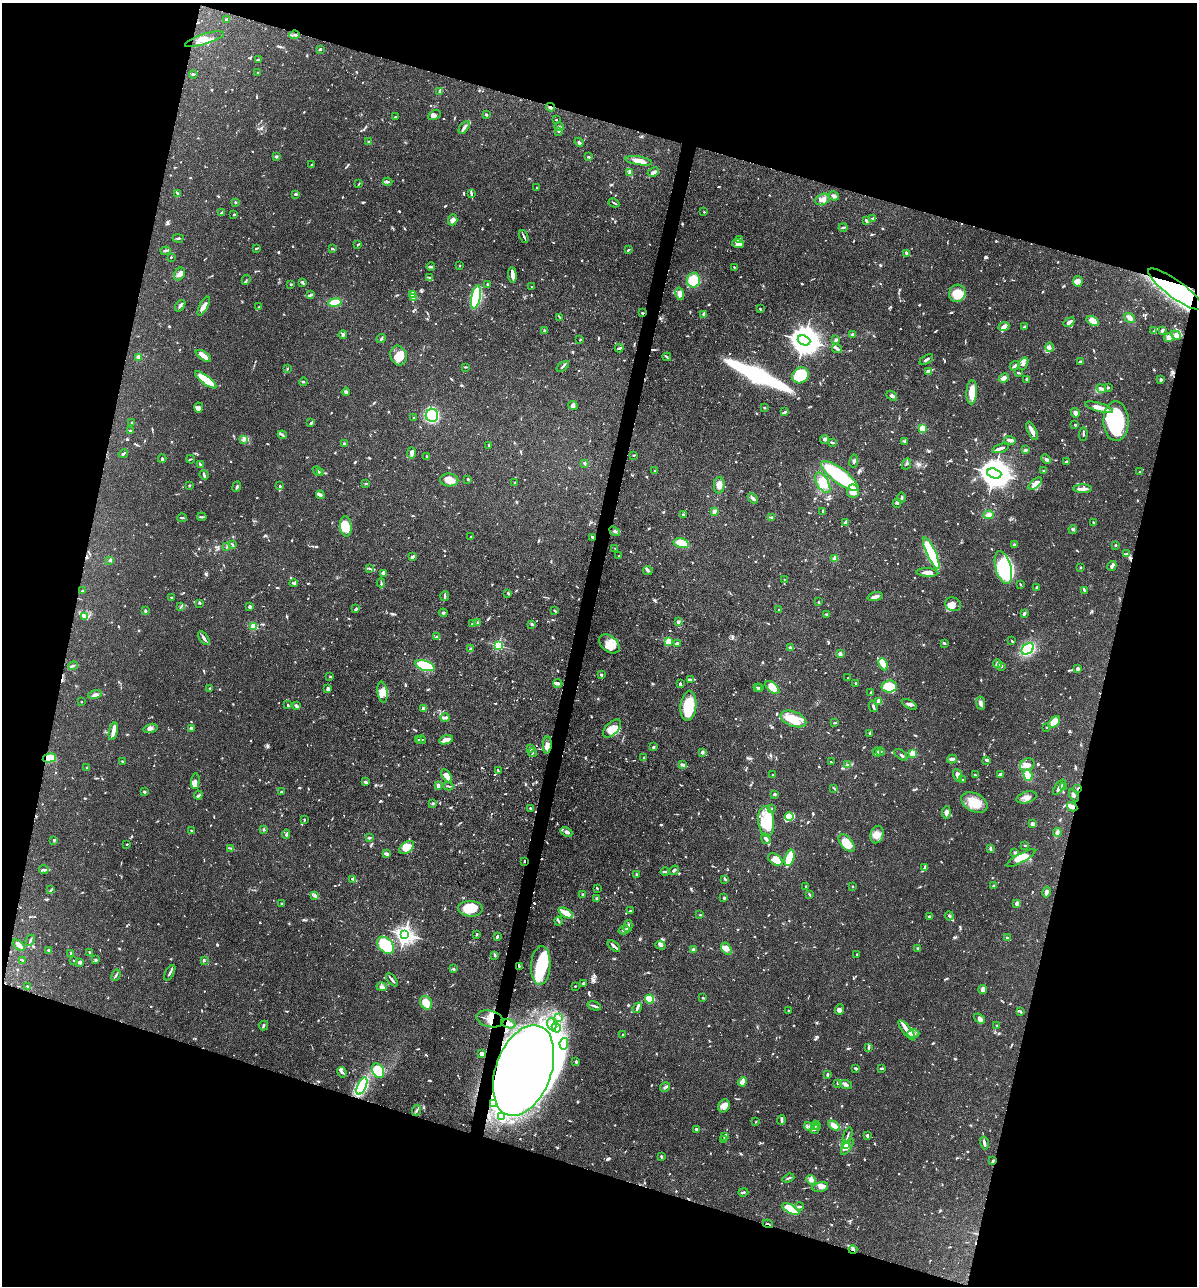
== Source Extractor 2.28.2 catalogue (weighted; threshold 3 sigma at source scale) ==
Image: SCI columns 250-5028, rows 2-5134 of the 5155 x 5135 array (HDU 1 of 3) = the unmasked area's bounding box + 8 px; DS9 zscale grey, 4 x 4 block average (1 PNG px = mean of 4 x 4 image px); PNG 1199 x 1288 px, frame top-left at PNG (2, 3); each listed source drawn as its Kron ellipse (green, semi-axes under 4 px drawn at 4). Shown black and unused: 34% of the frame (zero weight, under 3 of 4 exposures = <1% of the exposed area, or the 3 px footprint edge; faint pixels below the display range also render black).
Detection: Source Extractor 2.28.2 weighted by HDU 2 'WHT'. Background 0.102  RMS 0.0038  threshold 0.0169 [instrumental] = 3 sigma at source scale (4.5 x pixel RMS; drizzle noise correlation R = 1.50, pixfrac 1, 0.05/0.05 arcsec/px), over >= 5 px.
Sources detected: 1475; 4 too faint to see at this stretch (4 x 4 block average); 28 inside a brighter object's white glare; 7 cosmic-ray / hot-pixel residue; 1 long thin detection or spike segment (spike, bleed or trail) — neither listed nor drawn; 51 coinciding with a brighter row at this scale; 135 inside a brighter listed object's ellipse — not listed separately; of the other 1249, all 500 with FLUX_AUTO >= 2.13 (the completeness limit of this list) listed and drawn (749 fainter detections not listed), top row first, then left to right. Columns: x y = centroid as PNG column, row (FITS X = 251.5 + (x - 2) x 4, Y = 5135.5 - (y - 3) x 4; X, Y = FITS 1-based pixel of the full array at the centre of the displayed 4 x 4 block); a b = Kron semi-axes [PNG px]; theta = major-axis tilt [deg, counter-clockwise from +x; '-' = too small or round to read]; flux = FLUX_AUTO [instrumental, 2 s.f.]
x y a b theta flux
227 20 2 2 - 8.1
294 35 5 2 - 3.7
204 39 20 5 17 24
320 49 3 2 - 2.5
259 60 3 2 - 2.7
258 72 2 2 - 3.2
193 74 4 2 - 3.7
440 91 3 3 - 4.5
551 107 4 2 - 11
434 115 7 4 28 9.3
486 115 2 2 - 16
395 117 3 2 - 2.2
556 120 2 2 - 2.2
464 127 7 3 53 8.4
559 127 5 2 - 2.7
559 131 3 2 - 2.3
369 142 3 2 - 5.5
579 142 5 2 - 8.8
276 156 2 2 - 3.5
589 157 2 2 - 6.5
639 161 13 4 -9 21
311 165 3 2 - 2.2
653 172 6 4 26 7.1
630 173 4 3 - 4.7
387 182 5 2 - 3.9
359 184 4 2 - 2.2
537 188 2 2 - 3.9
178 193 3 2 - 4.3
295 194 4 2 - 2.6
471 194 3 2 - 2.4
834 196 5 3 - 5.9
822 199 7 5 26 16
235 202 2 2 - 13
614 203 5 2 - 2.8
222 212 4 2 - 4.2
704 212 2 2 - 5
234 214 2 2 - 2.5
872 218 4 3 - 3.9
453 220 5 4 - 12
866 220 4 2 - 3.9
843 227 4 2 - 3.8
524 237 7 2 -68 4.2
178 238 5 2 - 2.8
740 239 3 2 - 3.4
738 243 6 4 -22 9.5
358 244 4 2 - 2.3
256 248 3 2 - 2.4
332 249 4 2 - 2.5
628 250 3 2 - 3.1
166 251 5 2 - 3
906 253 3 2 - 7.2
171 257 2 2 - 2.8
460 266 2 2 - 3.7
431 267 4 2 - 2.9
734 267 2 2 - 2.8
180 274 7 5 58 9.4
512 275 8 2 -84 19
430 278 4 2 - 4.4
246 280 5 2 - 2.4
693 280 7 6 - 49
1078 281 5 5 - 15
303 283 3 2 - 2.8
291 284 2 2 - 2.4
487 284 2 2 - 7.3
531 287 2 2 - 2.4
1176 289 33 8 -36 480
957 293 9 8 - 45
412 294 3 3 - 19
680 294 6 3 -77 14
311 295 3 2 - 5.4
476 297 12 4 78 170
414 298 2 2 - 9.1
335 302 7 3 9 32
180 306 6 2 53 5
204 306 10 3 63 13
259 307 3 2 - 2.4
760 309 2 2 - 2.3
642 313 2 2 - 2.3
704 315 3 3 - 9.2
559 317 3 2 - 2.4
1130 318 6 3 -35 8.9
1093 321 7 4 -32 29
1069 322 6 2 35 9.3
1004 326 6 4 23 13
1024 327 4 2 - 2.3
1162 330 4 2 - 5.8
545 331 3 2 - 4.4
1154 331 4 3 - 3.4
853 334 3 2 - 3.9
343 335 4 3 - 5.8
1176 335 5 4 - 7.9
1169 338 5 4 - 13
381 339 5 2 - 2.7
580 340 2 2 - 2.2
804 340 6 5 - 4500
836 340 3 2 - 5.2
1050 347 5 3 - 7.3
619 348 4 2 - 4.7
837 348 5 3 - 4.6
399 355 10 8 -72 37
203 356 9 3 -33 22
139 357 2 2 - 60
667 357 4 2 - 2.5
926 360 7 2 31 6.5
1080 362 2 2 - 17
1023 364 6 3 58 5.8
563 366 7 2 39 4.6
1014 366 5 2 - 4.9
466 367 3 2 - 2.8
287 369 2 2 - 2.5
928 372 2 2 - 59
1019 373 4 2 - 3.3
800 375 9 7 36 100
1004 378 5 4 - 11
1026 379 2 2 - 4.5
206 380 13 4 -37 71
1161 380 4 2 - 2.5
303 382 4 2 - 2.5
1108 387 3 2 - 3.2
1101 389 5 2 - 6.6
346 392 4 2 - 6.1
972 392 12 5 87 36
892 396 6 3 -40 5.1
573 405 5 4 - 7.4
1099 407 14 3 -17 23
199 408 5 4 - 10
764 408 2 2 - 2.8
785 412 4 2 - 5
1075 413 5 3 - 10
432 415 6 6 - 250
413 418 2 2 - 2.3
1116 421 20 12 -89 220
132 422 2 2 - 3
311 423 3 2 - 2.3
1075 425 2 2 - 3.6
923 428 2 2 - 130
131 431 4 2 - 2.4
1032 431 10 2 -64 21
1083 434 7 2 86 3.8
282 435 4 2 - 4.3
244 439 4 3 - 4.1
825 440 4 3 - 4.8
1010 440 6 2 -17 7.2
832 442 3 2 - 3.8
905 442 3 2 - 3.9
344 444 3 2 - 4.2
489 445 3 2 - 3.2
1000 448 8 2 17 7
1025 450 3 2 - 6
411 453 6 2 -89 10
123 454 5 2 - 4.2
634 455 2 2 - 2.1
427 457 4 3 - 3.1
162 458 4 2 - 3.9
190 459 4 2 - 2.5
1046 459 5 2 - 3.9
854 461 7 3 81 4.5
1067 461 2 2 - 2.4
585 463 3 2 - 3.9
906 464 6 2 64 3.6
200 465 4 2 - 2.7
1044 470 2 2 - 2.6
318 471 5 2 - 5
655 471 2 2 - 2.8
1140 471 3 2 - 3
321 472 3 2 - 3.5
994 473 7 4 -18 5300
204 475 5 2 - 8.4
840 476 23 7 -37 180
468 479 3 2 - 2.4
449 480 9 6 -4 25
515 483 2 2 - 2.7
823 483 11 6 -59 35
366 484 3 2 - 2.7
1035 484 8 4 42 13
719 485 8 5 88 15
189 486 3 2 - 2.5
280 486 4 2 - 2.7
237 487 5 2 - 4.6
1083 489 9 2 -1 15
853 491 7 6 - 27
320 495 4 3 - 4.8
902 497 5 2 - 3.4
753 498 6 2 -44 9.8
897 503 4 2 - 2.4
714 511 4 3 - 5.5
823 511 4 2 - 2.3
683 515 3 2 - 2.7
989 515 5 4 - 12
202 517 4 2 - 3.1
772 517 4 2 - 3.2
182 518 5 2 - 4.6
1093 522 3 2 - 2.4
846 523 3 2 - 2.7
346 526 10 6 -84 37
1073 529 4 2 - 2.7
615 531 6 2 -32 3.8
471 537 2 2 - 2.8
593 537 3 2 - 6.2
681 543 8 5 -13 40
233 545 3 2 - 2.4
1014 545 4 3 - 3.6
1116 545 2 2 - 9.1
226 547 4 2 - 2.1
615 549 2 2 - 2.3
931 553 17 4 -66 210
1126 554 3 2 - 3.3
619 556 2 2 - 3.1
412 557 4 3 - 3.1
835 559 2 2 - 61
110 560 2 2 - 4.1
1112 566 5 3 - 7.9
1081 567 2 2 - 3.2
1003 568 17 7 -75 280
370 569 4 2 - 3.6
648 570 5 2 - 4
927 572 11 3 -4 11
383 573 3 3 - 21
784 580 4 2 - 2.6
294 583 4 2 - 3.4
381 583 4 2 - 3
1020 585 3 2 - 2.2
1036 587 2 2 - 3.1
83 590 4 2 - 2.2
1084 590 3 2 - 3.1
508 593 3 2 - 4.2
445 596 5 2 - 4
171 597 2 2 - 2.5
875 597 8 3 17 9.3
818 602 2 2 - 2.5
200 603 3 2 - 2.5
953 604 8 6 -29 15
181 607 3 2 - 2.5
250 607 3 3 - 5.7
356 609 3 2 - 3.4
779 609 2 2 - 2.4
145 611 3 2 - 7.1
555 611 3 2 - 2.3
443 613 4 3 - 3.5
826 614 3 2 - 2.9
1024 614 3 2 - 7.6
85 617 3 2 - 7.7
678 622 3 2 - 5.9
478 623 2 2 - 2.4
472 624 3 2 - 2.2
532 624 4 2 - 2.8
254 627 2 2 - 150
436 637 3 2 - 2.5
204 638 8 2 -55 8.6
1012 641 3 2 - 2.4
669 642 2 2 - 110
677 643 2 2 - 24
944 643 3 2 - 3.7
609 644 12 7 -39 27
498 645 2 2 - 310
790 647 3 2 - 2.7
471 649 4 2 - 3.8
1028 649 7 5 40 180
840 654 2 2 - 33
883 664 6 3 -65 36
997 664 4 4 - 6.9
73 666 5 2 - 2.4
425 666 10 5 -18 99
1001 666 3 2 - 5.3
1078 668 4 3 - 3.7
601 675 2 2 - 14
330 676 2 2 - 3.1
848 678 3 2 - 2.4
690 679 3 2 - 3.5
558 683 4 2 - 8.5
856 683 3 2 - 2.7
680 684 3 2 - 6
889 687 8 6 3 96
210 688 2 2 - 2.4
757 688 2 2 - 6.1
760 688 3 2 - 3.6
772 688 8 4 -41 36
328 689 4 3 - 7.1
382 692 11 5 -81 17
871 693 4 2 - 5
95 695 7 4 14 7.9
879 701 3 3 - 20
81 702 2 2 - 2.2
981 703 7 3 -82 7.2
909 704 8 3 -28 7.1
288 705 3 2 - 2.8
296 706 3 2 - 10
688 706 15 8 84 110
873 706 6 2 -75 5
423 708 3 2 - 8.3
445 718 4 3 - 5.8
793 719 13 7 -20 46
1054 722 7 4 46 39
834 723 3 2 - 3.2
1047 727 2 2 - 3
150 728 7 3 16 8.3
191 728 3 2 - 5.8
612 728 11 6 45 27
113 731 9 4 77 15
870 733 2 2 - 5.6
418 740 2 2 - 3.3
421 740 5 2 - 3
446 740 7 3 15 21
547 745 8 4 87 12
653 747 2 2 - 3.1
530 749 4 2 - 3.8
532 752 4 2 - 2.6
702 752 2 2 - 21
877 752 4 3 - 4.1
880 752 4 2 - 3.4
913 753 2 2 - 120
901 755 7 2 -40 4
49 758 7 4 13 66
644 758 3 2 - 2.4
952 759 5 2 - 8.3
987 760 3 2 - 6.2
122 761 2 2 - 2.2
831 762 2 2 - 2.3
683 765 3 2 - 6.3
847 765 2 2 - 2.2
1027 765 7 6 - 17
87 767 2 2 - 3.2
498 771 3 2 - 2.9
1001 774 4 3 - 4.4
773 775 2 2 - 2.9
957 775 6 3 -70 11
975 775 3 2 - 3.1
1028 775 6 4 -71 24
446 776 7 4 -61 18
963 780 2 2 - 2.4
195 781 8 3 84 6.9
365 782 2 2 - 11
438 786 3 2 - 13
448 786 5 2 - 2.9
1059 787 9 3 55 11
1063 787 3 2 - 2.7
834 788 4 2 - 3.3
1078 788 3 2 - 2.2
144 792 2 2 - 8.2
282 792 2 2 - 4.7
774 794 3 2 - 5.4
198 795 4 2 - 3.3
1074 795 6 2 -59 4.5
1027 797 10 5 16 14
974 802 14 9 -27 44
433 803 4 2 - 3.6
1072 807 5 3 - 8.3
530 808 2 2 - 3
772 808 2 2 - 2.6
946 812 6 3 84 13
789 816 4 3 - 16
304 819 3 2 - 3
766 821 15 8 -85 59
1033 824 2 2 - 13
263 829 4 2 - 3.3
191 830 2 2 - 2.3
566 832 6 3 -25 8.6
1057 832 4 3 - 4.5
286 834 5 3 - 4.8
877 834 9 6 77 16
369 838 3 2 - 2.9
766 839 5 2 - 9
54 840 3 2 - 2.4
847 843 10 5 -51 42
127 844 2 2 - 2.7
1025 846 2 2 - 2.6
406 847 8 5 37 32
231 848 4 2 - 2.5
990 848 2 2 - 6.2
1015 852 3 2 - 2.9
386 854 4 2 - 9.6
789 858 8 4 73 57
1021 858 16 4 29 25
775 860 8 5 -37 21
524 861 3 2 - 3.4
925 867 3 2 - 5.8
44 870 5 3 - 4.4
674 870 5 2 - 5
665 871 4 2 - 7.5
636 874 3 2 - 2.5
353 879 4 2 - 3.2
725 879 3 2 - 5.2
806 886 2 2 - 2.8
993 886 2 2 - 2.7
852 887 2 2 - 2.7
597 888 3 2 - 2.6
51 890 4 2 - 2.7
1046 892 5 3 - 9.4
809 894 4 2 - 3.5
315 895 4 3 - 4.7
582 895 4 3 - 3.3
597 898 3 2 - 3.3
724 898 3 2 - 3.1
282 903 3 2 - 2.3
1017 903 3 3 - 7.1
470 909 12 8 -4 59
630 911 3 2 - 3.2
566 913 7 2 -30 53
700 915 2 2 - 2.7
949 916 5 3 - 4.4
929 917 3 2 - 6.5
558 921 4 2 - 3.4
628 926 6 2 76 6.3
624 930 5 3 - 6.6
405 934 3 3 - 1300
477 934 2 2 - 4.1
497 936 3 2 - 4.1
1007 938 3 2 - 5.7
30 940 6 2 64 3.7
19 945 7 3 -40 15
386 945 10 7 -46 100
660 945 5 3 - 4.6
614 946 7 2 -41 7.4
918 948 2 2 - 5.1
693 949 3 2 - 6.4
726 949 7 4 -58 22
49 950 3 2 - 4.8
89 952 3 2 - 2.8
71 953 3 3 - 2.6
494 955 4 2 - 5.5
857 955 3 2 - 2.8
22 960 3 2 - 3.1
96 960 3 2 - 3.5
204 960 4 2 - 2.3
73 961 2 2 - 2.1
79 962 3 2 - 6.2
541 965 19 9 87 91
519 966 2 2 - 2.2
453 969 3 2 - 2.2
170 973 8 2 61 5
116 975 6 2 68 3.5
392 980 8 2 -51 5.9
584 983 4 2 - 4.5
27 986 3 2 - 2.4
575 986 2 2 - 3
382 987 5 4 - 9.5
983 989 4 3 - 11
703 998 3 2 - 4.4
650 999 4 4 - 59
426 1003 7 5 -58 31
594 1006 7 2 -17 5
637 1008 5 2 - 7.1
840 1009 5 3 - 4.4
789 1011 4 2 - 2.5
1021 1012 3 2 - 2.7
558 1018 3 2 - 2.4
980 1018 6 4 -37 8
490 1019 13 8 -14 29
508 1024 7 2 -15 5.2
552 1024 6 3 -69 9.4
264 1025 5 2 - 4.2
997 1026 2 2 - 3.6
556 1028 5 4 - 11
907 1030 12 3 -52 16
623 1034 2 2 - 6.8
913 1034 6 4 -2 7.6
564 1044 6 2 77 6.6
868 1047 3 2 - 2.5
481 1053 3 2 - 4
576 1062 4 2 - 3.5
856 1069 4 3 - 3
882 1069 3 2 - 3.3
523 1070 47 27 70 2400
378 1071 8 5 -58 64
342 1072 5 2 - 4.5
827 1075 3 2 - 6.1
742 1082 5 3 - 19
837 1083 2 2 - 4.2
846 1085 6 3 -18 6
362 1086 9 4 65 260
665 1087 5 3 - 4.2
494 1103 4 2 - 3.1
724 1106 6 5 - 18
416 1110 6 2 65 4.1
501 1116 3 2 - 2.4
781 1120 4 2 - 5.5
756 1122 2 2 - 2.3
815 1125 5 2 - 3.5
809 1126 4 2 - 2.7
834 1126 6 4 -35 15
818 1127 3 2 - 2.3
697 1129 3 2 - 2.7
815 1129 5 3 - 4.8
848 1135 8 2 71 4.7
724 1136 3 2 - 3.7
867 1136 4 2 - 3.1
724 1139 3 2 - 2.5
984 1143 6 2 -76 7.3
845 1144 3 2 - 79
847 1147 9 4 56 13
661 1157 3 2 - 3.2
993 1161 4 2 - 3.8
788 1178 6 2 20 3.8
811 1180 5 3 - 6.7
820 1187 8 5 12 12
743 1192 5 2 - 4
799 1207 4 2 - 3.1
791 1209 10 4 -28 65
768 1224 5 2 - 2.5
853 1250 4 2 - 3.5
Overlapping masked pixels (flux is a lower limit): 15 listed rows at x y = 551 107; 1176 289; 642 313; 593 537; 49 758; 1078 788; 1072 807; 524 861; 519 966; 490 1019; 508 1024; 523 1070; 993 1161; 768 1224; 853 1250
Diffuse or blended objects may show on this block-average render without a row.